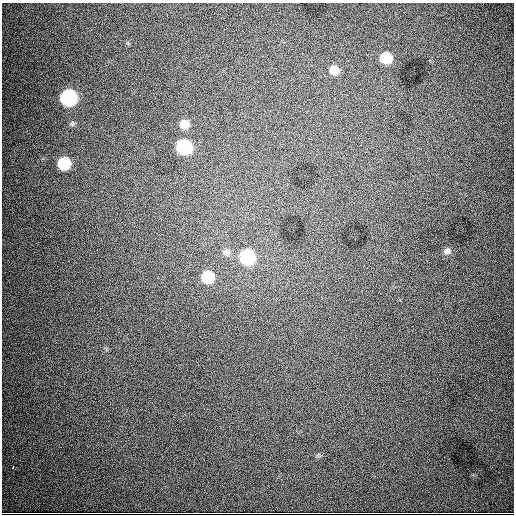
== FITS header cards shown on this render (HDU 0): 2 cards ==
NAXIS1  =                  512
NAXIS2  =                  512

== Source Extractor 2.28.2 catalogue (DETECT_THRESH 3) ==
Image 512 x 512 px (HDU 0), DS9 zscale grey, 1 PNG px = 1 image px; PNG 516 x 516 px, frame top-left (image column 1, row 512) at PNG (2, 3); no overlay
Background 5200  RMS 71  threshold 212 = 3 sigma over >= 5 px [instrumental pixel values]
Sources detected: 15; all 15 listed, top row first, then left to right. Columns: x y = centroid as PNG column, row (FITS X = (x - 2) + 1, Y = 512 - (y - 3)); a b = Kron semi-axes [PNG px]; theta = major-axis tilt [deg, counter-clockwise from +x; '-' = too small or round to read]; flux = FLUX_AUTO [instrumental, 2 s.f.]
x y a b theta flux
422 13 3 2 - 4.0e+03
386 58 8 8 - 1.7e+05
334 70 9 8 - 6.2e+04
68 97 9 9 - 1.0e+06
72 123 7 7 - 1.0e+04
184 124 9 9 - 6.5e+04
184 147 9 9 - 6.4e+05
64 163 8 8 - 2.8e+05
447 251 9 8 - 2.1e+04
226 252 10 8 -39 2.3e+04
247 257 9 9 - 6.0e+05
208 277 9 9 - 2.1e+05
492 375 2 2 - 2.0e+03
444 457 2 2 - 3.8e+03
13 467 3 2 - 5.5e+03